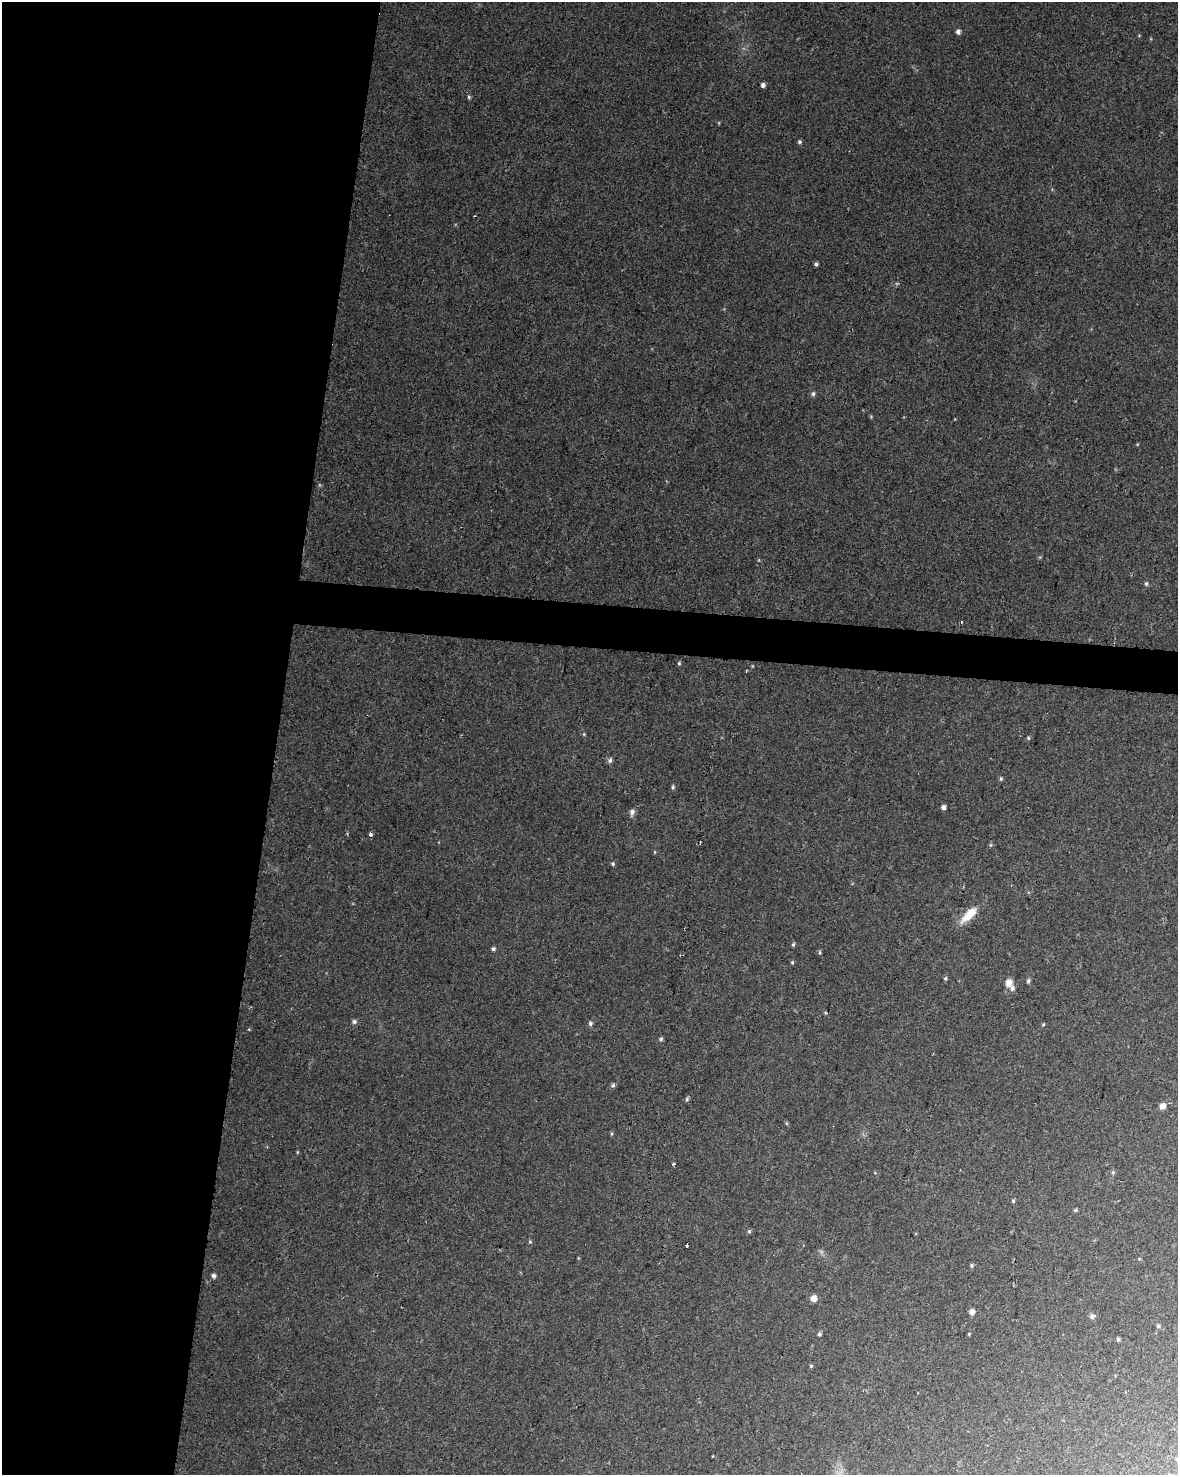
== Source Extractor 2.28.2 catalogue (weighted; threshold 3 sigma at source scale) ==
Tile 5 of 4 x 3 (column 1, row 2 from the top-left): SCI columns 10-1185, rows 1761-3233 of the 4715 x 4936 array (HDU 1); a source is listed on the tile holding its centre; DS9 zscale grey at full resolution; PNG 1180 x 1477 px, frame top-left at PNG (2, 2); no overlay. Shown black and unused: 26% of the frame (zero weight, under 2 of 3 exposures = <1% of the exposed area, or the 3 px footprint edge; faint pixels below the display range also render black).
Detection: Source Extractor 2.28.2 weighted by HDU 2 'WHT'; one run over the whole footprint, this tile lists its part. Background 0.0562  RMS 0.0069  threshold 0.0308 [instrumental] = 3 sigma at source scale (4.5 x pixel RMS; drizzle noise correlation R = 1.50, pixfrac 1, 0.0396/0.0396 arcsec/px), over >= 5 px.
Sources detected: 61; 4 cosmic-ray / hot-pixel residue — not listed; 1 inside a brighter listed object's ellipse — not listed separately; the other 56 listed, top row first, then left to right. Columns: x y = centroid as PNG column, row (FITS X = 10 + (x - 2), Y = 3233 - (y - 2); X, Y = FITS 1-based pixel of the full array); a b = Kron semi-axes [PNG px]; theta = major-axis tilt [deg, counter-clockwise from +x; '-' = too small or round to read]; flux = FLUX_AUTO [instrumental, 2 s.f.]
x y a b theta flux
958 31 5 5 - 2.6
763 85 4 4 - 2.1
469 97 5 5 - 1
800 142 5 5 - 1.3
816 264 4 4 - 1.3
813 394 6 6 - 1.5
1146 584 6 4 74 1.2
961 622 3 3 - 0.78
679 663 5 4 - 0.96
746 671 3 2 - 0.57
584 734 4 4 - 0.68
1028 738 5 4 - 0.81
610 760 7 5 75 1.8
1001 779 6 4 89 1
673 787 6 5 - 1.1
943 807 4 4 - 2.4
632 812 9 6 79 2.5
371 834 3 3 - 4.8
655 852 5 3 - 0.54
613 864 5 5 - 1.1
969 915 27 10 45 12
793 944 5 4 - 1
493 949 5 4 - 1.4
820 952 6 4 -89 1.1
792 962 5 4 - 0.87
945 978 5 4 - 1
1028 981 6 4 71 1.4
1008 983 8 8 - 5.6
354 1022 6 5 - 1.8
590 1023 6 5 - 1.7
1043 1024 4 4 - 0.74
661 1039 5 5 - 1.3
613 1085 6 5 - 1.4
687 1099 6 4 76 1.2
1162 1106 6 6 - 4.9
786 1123 6 3 -70 0.81
611 1134 5 3 - 0.81
297 1152 5 3 - 0.63
674 1164 3 3 - 2.4
1113 1172 6 4 90 0.97
1013 1201 5 4 - 0.99
1076 1210 5 4 - 1
749 1231 6 4 -68 1.1
530 1242 5 4 - 0.89
1139 1259 4 3 - 0.66
972 1265 5 5 - 1.2
213 1276 5 4 - 2.2
814 1298 7 6 - 4.7
972 1312 6 5 - 3.2
1092 1316 6 5 - 2.3
1158 1326 6 5 - 1.2
819 1334 6 5 - 1.5
969 1334 5 3 - 0.59
1118 1339 5 4 - 1.2
811 1366 4 4 - 0.93
1177 1459 4 4 - 0.86
Overlapping masked pixels (flux is a lower limit): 1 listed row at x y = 969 915
Isophote crosses this tile's border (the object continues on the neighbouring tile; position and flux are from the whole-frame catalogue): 1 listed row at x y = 1177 1459